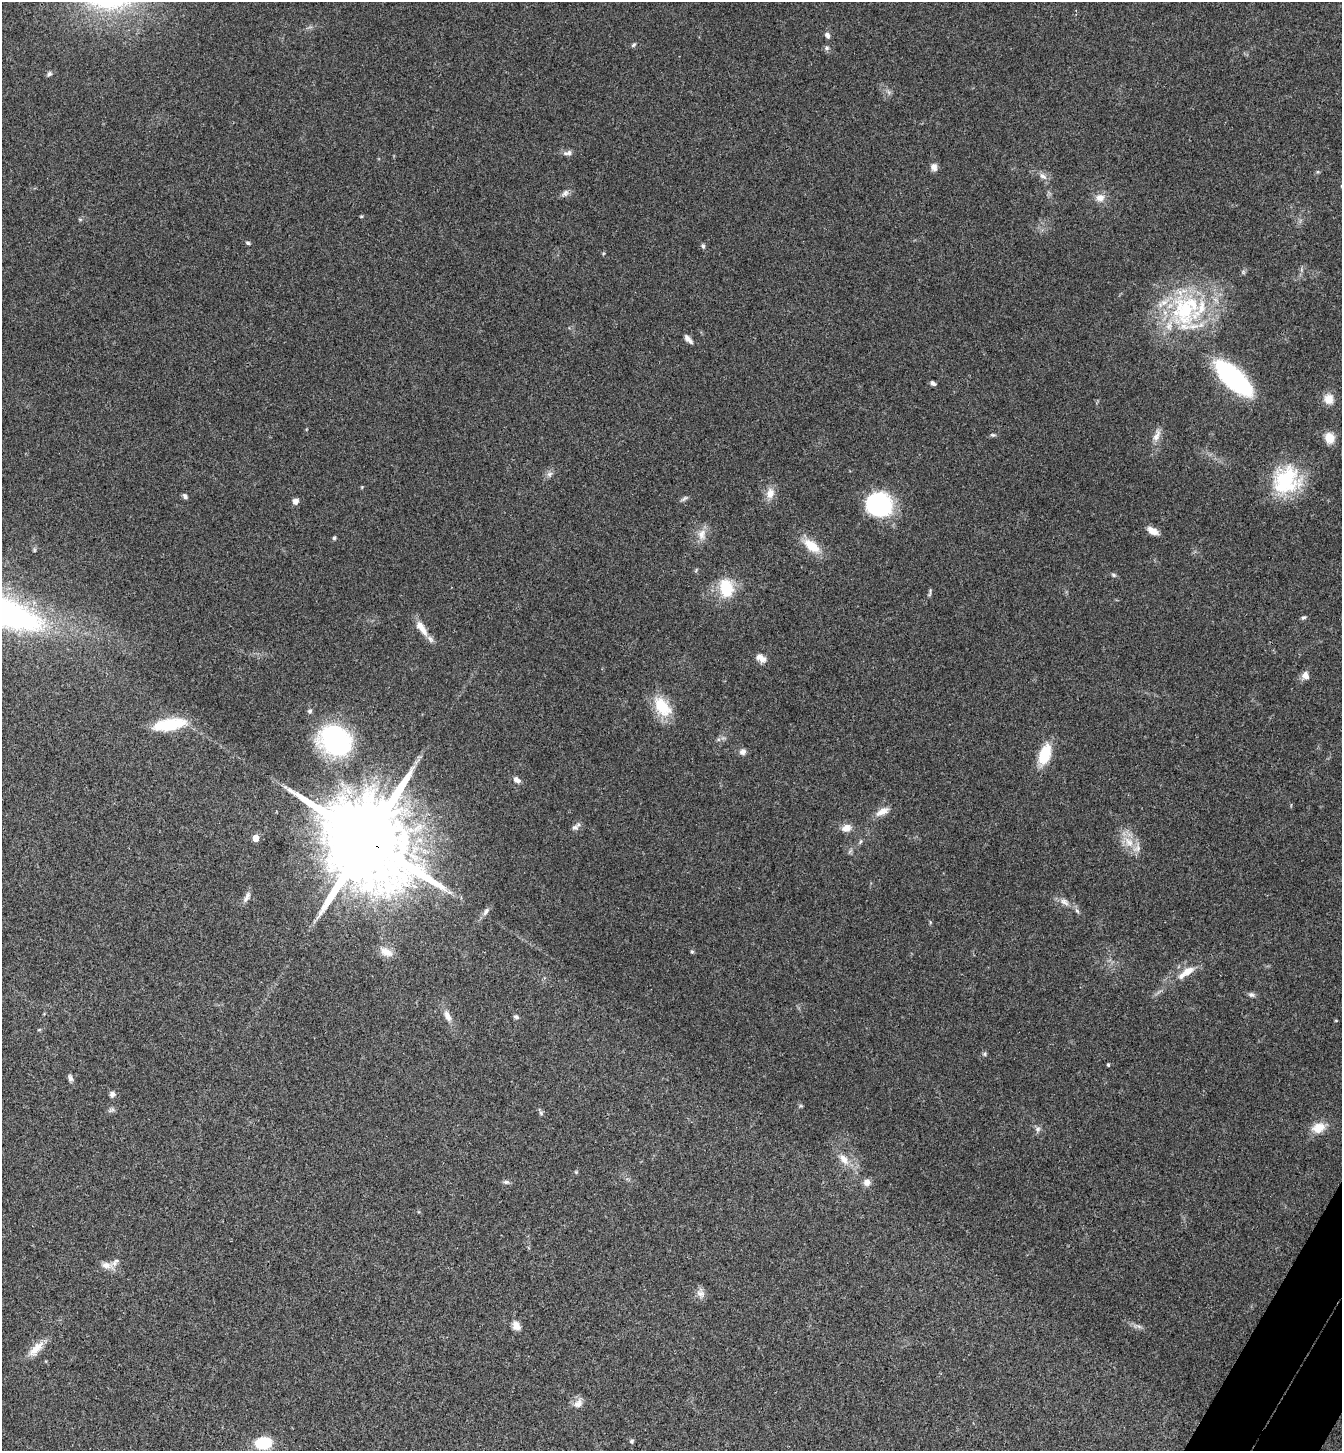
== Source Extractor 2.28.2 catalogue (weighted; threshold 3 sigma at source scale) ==
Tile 6 of 4 x 4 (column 2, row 2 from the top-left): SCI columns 1677-3016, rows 2935-4383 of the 5893 x 5870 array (HDU 1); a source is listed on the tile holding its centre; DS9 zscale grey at full resolution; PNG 1344 x 1453 px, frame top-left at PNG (2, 2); no overlay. Shown black and unused: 1% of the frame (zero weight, under 3 of 4 exposures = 6% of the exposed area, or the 3 px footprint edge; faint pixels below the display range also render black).
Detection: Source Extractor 2.28.2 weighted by HDU 2 'WHT'; one run over the whole footprint, this tile lists its part. Background 0.063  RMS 0.0054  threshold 0.0245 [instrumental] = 3 sigma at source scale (4.5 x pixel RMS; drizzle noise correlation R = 1.50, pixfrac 1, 0.05/0.05 arcsec/px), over >= 5 px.
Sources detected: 94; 6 inside a brighter listed object's ellipse — not listed separately; the other 88 listed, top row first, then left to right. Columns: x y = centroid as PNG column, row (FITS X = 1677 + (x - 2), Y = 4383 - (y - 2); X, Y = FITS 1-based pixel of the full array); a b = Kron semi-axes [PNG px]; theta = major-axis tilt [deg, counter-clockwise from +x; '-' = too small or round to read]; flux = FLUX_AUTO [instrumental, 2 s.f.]
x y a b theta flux
827 35 8 6 -64 1.8
633 45 6 5 - 1
827 48 7 6 - 1.3
49 74 7 6 - 1.2
569 153 8 8 - 1.8
934 167 10 8 -83 2.6
1043 176 12 7 -30 2.9
565 193 11 7 43 2.2
1100 198 12 10 7 4.2
361 216 5 3 - 0.54
80 219 6 4 -1 0.63
248 243 6 4 -31 0.9
703 246 6 5 - 1.1
1243 272 5 5 - 0.92
1185 310 47 38 90 65
688 339 14 6 -47 2.5
1233 378 27 11 -43 140
933 383 6 4 -30 1.5
1329 399 13 12 - 5.7
993 435 7 4 5 0.9
1157 436 18 8 70 4.2
1329 438 12 10 -68 7.2
549 474 9 6 16 1.8
1286 481 36 29 48 40
770 493 14 10 78 5.5
185 496 7 5 -51 1.4
684 499 11 4 40 1.2
295 501 6 6 - 3
880 505 24 22 -25 58
1153 531 14 7 -28 4.1
702 534 16 11 83 5.5
334 538 5 4 - 0.8
812 546 23 12 -38 11
1114 575 7 5 -17 1
726 588 17 13 -77 22
930 593 12 3 82 0.89
1303 618 7 4 33 0.99
422 628 25 9 -56 7.2
761 658 14 8 -33 3.8
1306 675 9 8 - 3.5
662 706 27 16 -53 18
310 711 6 5 - 1.2
169 724 36 12 10 25
335 741 27 23 -35 110
742 752 8 8 - 2.2
1045 754 25 13 72 15
517 780 10 7 -37 2.4
882 811 19 8 27 4.9
575 827 10 7 25 2.1
846 828 13 9 12 4.2
256 838 5 4 - 9.5
367 840 27 20 -40 13000
860 841 8 3 71 0.86
1129 842 17 11 -50 8.4
247 897 15 6 60 2.6
1064 902 14 8 -32 3.7
486 911 13 6 55 2.3
1077 911 7 4 -45 1.1
930 922 6 3 -73 0.58
386 952 18 10 -23 5.6
692 952 5 4 - 0.69
1188 971 15 9 30 6.1
1252 995 8 6 -28 1.4
448 1016 15 8 -66 4.2
516 1017 7 5 -23 1.1
1336 1020 4 3 - 0.47
39 1030 5 3 - 0.54
985 1054 6 5 - 0.94
1108 1065 4 3 - 0.81
70 1078 9 6 -72 1.7
112 1094 8 6 75 1.9
801 1106 6 4 -18 0.67
111 1110 12 4 23 1.3
541 1113 7 5 -47 1
1319 1128 17 12 16 7.5
1038 1129 8 7 - 1.8
844 1159 18 9 -52 6.1
576 1172 5 4 - 0.55
506 1182 9 5 -6 1.4
867 1182 8 8 - 3.2
107 1265 17 8 -14 4
701 1294 12 9 -16 3.3
516 1326 11 9 -59 3.5
1139 1326 7 5 -3 1.3
36 1349 26 10 46 7.5
578 1403 14 10 47 3.8
632 1441 5 5 - 1
263 1443 15 10 8 21
Overlapping masked pixels (flux is a lower limit): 1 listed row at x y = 367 840